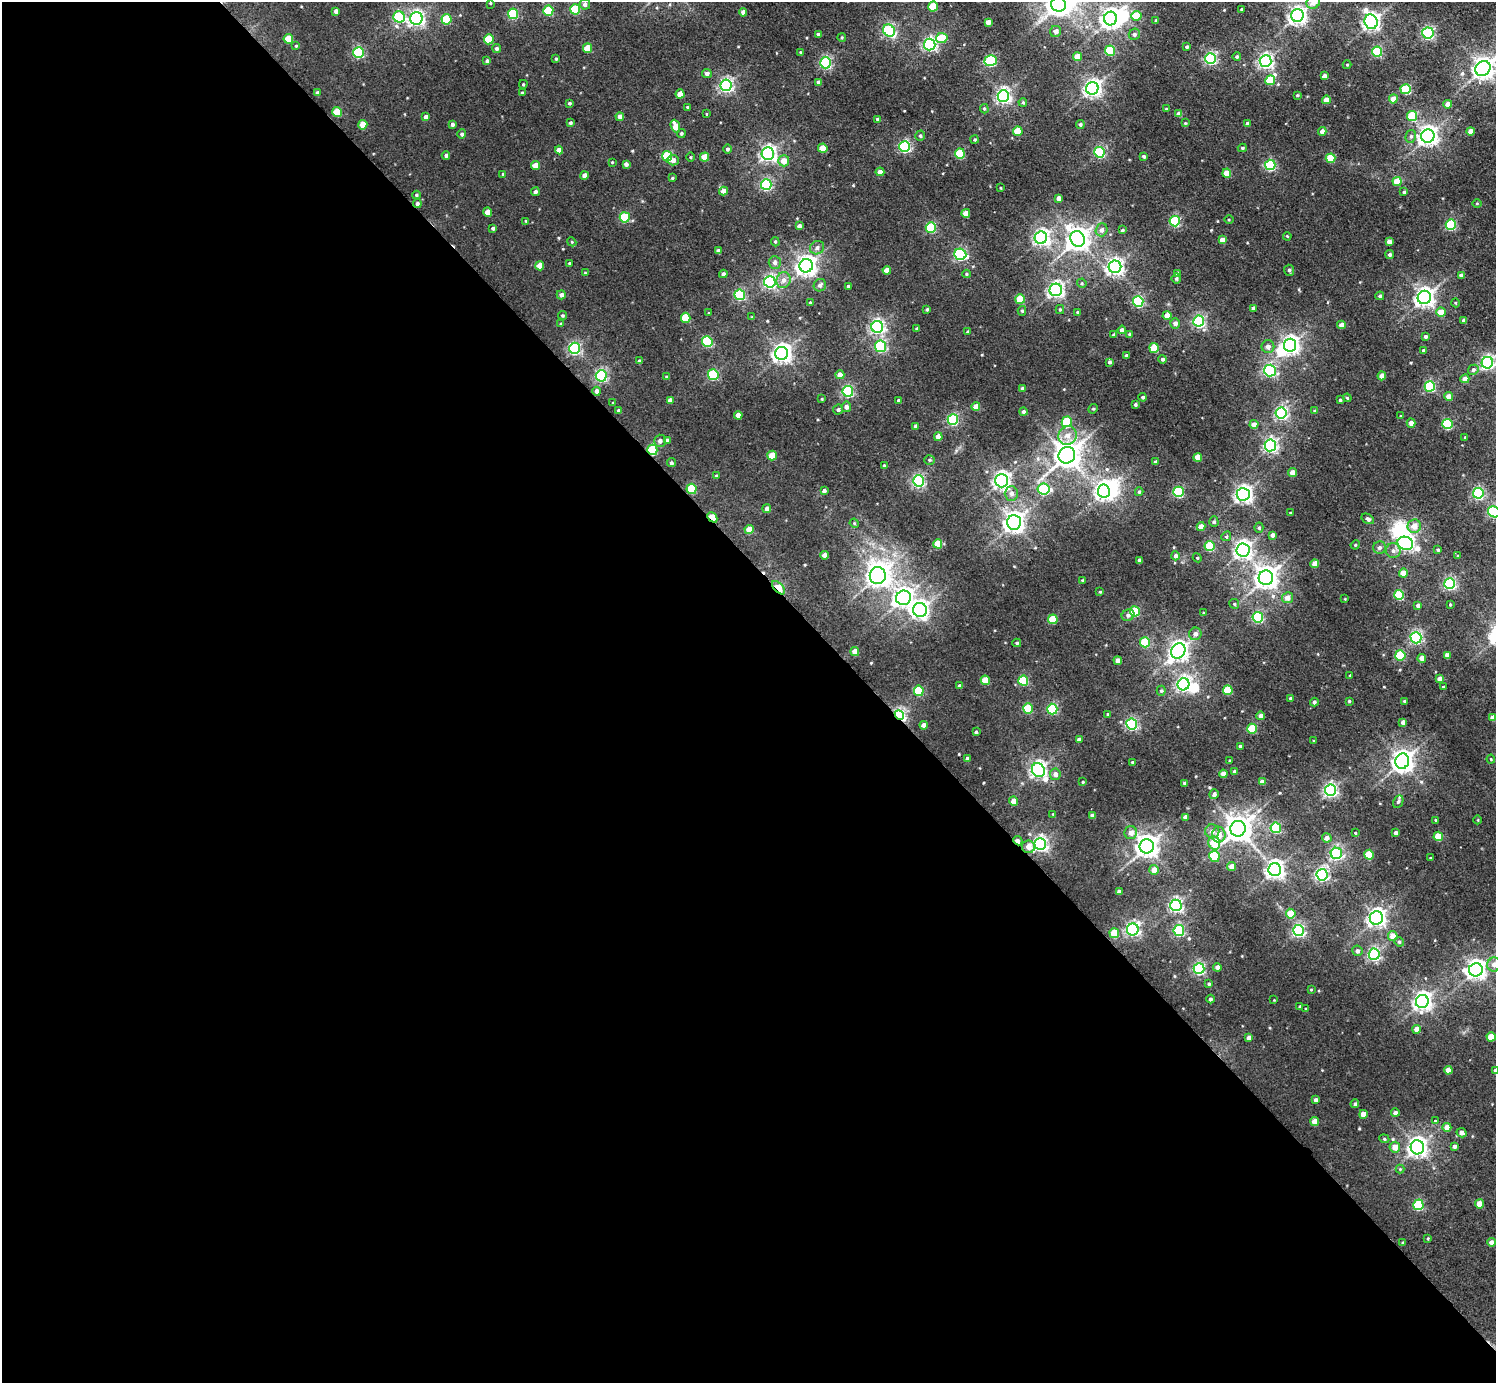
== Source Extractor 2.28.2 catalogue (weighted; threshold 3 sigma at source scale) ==
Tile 9 of 4 x 4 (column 1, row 3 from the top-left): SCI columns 93-1586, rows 1646-3026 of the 6093 x 6084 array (HDU 1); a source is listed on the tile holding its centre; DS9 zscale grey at full resolution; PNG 1498 x 1385 px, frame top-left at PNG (2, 2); each listed source drawn as its Kron ellipse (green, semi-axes under 4 px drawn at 4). Shown black and unused: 58% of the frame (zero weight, under 2 of 3 exposures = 3% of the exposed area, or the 3 px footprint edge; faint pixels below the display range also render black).
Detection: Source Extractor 2.28.2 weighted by HDU 2 'WHT'; one run over the whole footprint, this tile lists its part. Background 0.023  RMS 0.017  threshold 0.0763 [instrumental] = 3 sigma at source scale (4.5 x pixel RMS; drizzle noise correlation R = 1.50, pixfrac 1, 0.05/0.05 arcsec/px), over >= 5 px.
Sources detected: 459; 7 inside a brighter object's white glare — neither listed nor drawn; the other 452 listed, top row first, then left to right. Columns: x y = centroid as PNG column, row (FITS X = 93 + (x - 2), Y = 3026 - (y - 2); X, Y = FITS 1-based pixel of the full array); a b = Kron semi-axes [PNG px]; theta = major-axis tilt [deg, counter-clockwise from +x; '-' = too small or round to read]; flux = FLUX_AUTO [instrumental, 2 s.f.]
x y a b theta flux
1313 2 7 6 - 12
490 3 4 4 - 1.6
585 4 5 5 - 5.9
1058 4 7 7 - 1200
933 6 5 5 - 59
575 9 5 5 - 94
1241 9 3 2 - 1.4
336 11 4 4 - 7.6
548 11 5 5 - 73
743 12 4 4 - 6.9
513 14 5 5 - 120
1136 16 5 5 - 39
1297 16 6 6 - 720
399 17 6 5 - 170
416 18 6 6 - 480
1110 18 7 6 - 950
446 19 5 5 - 80
1156 20 3 3 - 2.1
988 22 4 4 - 11
1371 22 7 6 - 650
889 30 6 5 - 270
1056 31 6 5 - 9
1428 33 5 5 - 260
818 34 4 4 - 2.7
1134 34 6 5 - 4.3
842 37 4 3 - 1.7
942 38 6 5 - 40
288 39 5 5 - 33
489 39 5 5 - 51
930 44 6 5 - 350
296 46 3 3 - 1.3
1187 47 3 3 - 2.5
497 48 4 4 - 3.6
588 48 5 4 - 33
1110 51 5 5 - 100
359 52 5 5 - 180
800 52 3 3 - 1.3
1377 52 5 5 - 130
1077 57 4 4 - 23
1237 57 4 4 - 3
1211 58 5 5 - 270
556 59 3 3 - 1.8
487 61 4 3 - 3
991 61 6 5 - 150
1265 61 6 6 - 450
825 63 5 5 - 240
1347 65 4 4 - 1.3
1483 68 8 7 - 1200
707 73 5 4 - 5.9
1324 76 4 4 - 9
1270 80 5 5 - 52
818 82 4 4 - 4
523 84 4 3 - 1.8
726 85 6 5 - 350
1092 88 6 6 - 630
1406 89 5 5 - 95
522 92 3 3 - 1.5
317 93 4 3 - 4
680 94 4 4 - 19
1297 95 3 3 - 2
1003 96 6 5 - 470
1393 99 4 4 - 18
1326 100 4 4 - 22
1023 102 4 3 - 1.8
569 103 3 3 - 2.5
1448 104 4 4 - 11
688 107 4 3 - 2
984 109 5 4 - 2
1166 109 3 3 - 1.2
337 112 5 5 - 46
706 114 4 2 - 1.2
1179 114 4 4 - 12
1412 116 5 5 - 71
426 117 4 4 - 7
620 117 4 4 - 8.6
877 119 4 3 - 3.6
570 123 4 4 - 2.9
1185 123 3 3 - 1.6
452 124 4 3 - 4.2
1080 124 4 4 - 3.4
1247 124 4 3 - 4.4
363 125 5 4 - 26
675 126 6 4 -72 21
1018 131 5 4 - 41
1322 131 4 4 - 8.9
1470 131 4 4 - 14
681 133 4 4 - 2.5
462 134 4 4 - 3.1
920 136 5 4 - 2.6
1411 136 6 5 - 3.5
1428 136 7 6 - 880
975 140 4 4 - 2.1
905 146 5 5 - 240
823 148 4 4 - 31
1242 148 4 3 - 2.5
727 149 4 4 - 3.4
559 150 4 4 - 13
1099 152 5 5 - 190
960 153 5 5 - 82
768 154 6 6 - 510
446 155 4 4 - 3.7
667 156 5 5 - 87
691 157 4 3 - 1.4
705 157 4 4 - 26
1144 157 3 3 - 2.4
1331 158 5 4 - 55
673 160 6 5 - 7.8
784 161 5 5 - 19
612 162 3 3 - 1.3
626 164 4 4 - 5.3
1270 165 5 5 - 160
535 166 4 4 - 19
880 172 4 4 - 7.7
1227 173 4 4 - 30
503 174 4 3 - 1.4
584 176 4 4 - 11
672 178 3 3 - 1.7
1397 181 4 4 - 25
766 185 5 5 - 210
1001 188 3 2 - 1.2
723 191 4 4 - 11
535 192 4 4 - 3.7
1404 192 4 4 - 3
416 195 4 3 - 2
1059 198 4 4 - 9.5
1477 203 5 3 - 1.4
417 204 4 4 - 3.8
488 212 4 4 - 15
966 213 4 4 - 17
625 217 5 5 - 95
1229 219 5 3 - 1.5
526 221 4 3 - 1.6
1175 221 5 5 - 140
1451 224 5 5 - 130
799 226 4 4 - 5.6
931 227 5 5 - 110
493 228 4 4 - 3.6
1102 230 6 6 - 7
1122 230 4 3 - 2.5
1287 236 4 3 - 1.4
1041 238 6 6 - 500
1078 239 8 7 - 1200
1222 240 4 4 - 12
572 242 5 3 - 1.8
775 242 4 4 - 2
1389 242 4 4 - 11
817 248 7 6 - 5.5
718 251 4 4 - 5.5
960 254 6 5 - 240
1390 255 4 4 - 4
569 263 3 3 - 1.6
775 263 6 6 - 6.1
540 266 4 4 - 20
806 266 7 6 - 950
1115 267 6 6 - 610
887 270 4 4 - 17
1289 270 5 5 - 3.4
585 273 4 3 - 1.1
1178 273 4 4 - 3.9
723 274 4 4 - 5
966 274 4 4 - 1.9
1461 275 4 4 - 8.6
1176 278 5 5 - 3
783 280 8 7 - 9.2
770 282 6 5 - 310
1082 283 5 4 - 1.8
820 285 6 6 - 5.2
848 286 3 3 - 2.4
1056 290 6 6 - 540
561 295 4 4 - 6.2
740 295 5 5 - 160
1380 296 4 4 - 2.6
1424 297 7 6 - 820
1020 299 5 4 - 47
1138 301 5 5 - 170
810 302 4 3 - 1.6
1456 303 4 3 - 1.3
1253 308 4 3 - 5.2
927 309 3 3 - 2.1
1060 309 4 4 - 1.9
1022 311 5 4 - 2.5
1078 312 4 3 - 2.5
1441 312 5 4 - 19
709 313 3 3 - 1.3
562 315 4 4 - 2.2
1167 315 4 4 - 16
752 317 4 4 - 1.7
686 318 5 5 - 56
1464 320 4 4 - 5.5
1199 321 5 5 - 270
1175 323 5 5 - 7.3
561 324 3 3 - 3.1
1341 325 4 4 - 11
877 327 6 6 - 380
917 329 4 3 - 2.3
1122 330 4 4 - 6.2
968 332 3 3 - 2.2
1113 335 3 3 - 2.2
1130 335 4 3 - 4.3
1425 336 4 4 - 3.3
707 341 5 5 - 130
1290 345 6 6 - 690
880 346 5 5 - 180
1268 346 6 6 - 7.4
574 348 5 5 - 270
1154 348 5 5 - 59
1423 351 4 3 - 3.9
782 353 6 6 - 820
1126 356 4 3 - 4.5
1163 359 4 4 - 3.5
639 361 4 4 - 3.1
1109 362 4 4 - 3.7
1487 363 6 5 - 400
1473 370 5 4 - 4.2
1270 371 6 6 - 220
713 375 5 5 - 150
840 375 4 4 - 11
601 376 5 5 - 250
1382 376 4 4 - 13
667 377 4 3 - 2.7
1465 379 4 4 - 11
1430 386 5 5 - 150
1022 388 4 4 - 3.2
597 391 4 4 - 7.1
848 391 5 5 - 210
1448 396 4 4 - 13
1143 397 4 4 - 2.7
1347 398 4 3 - 1.7
822 399 4 3 - 1.4
670 400 4 4 - 7.1
899 400 4 3 - 4.3
1340 400 3 3 - 2.6
613 403 4 3 - 1.3
1135 405 3 3 - 2.9
976 406 4 4 - 18
846 407 5 5 - 6.8
1093 409 5 4 - 1.8
838 410 5 5 - 3.1
619 411 4 4 - 4.4
1314 411 4 3 - 1.8
1023 412 4 4 - 4.1
1281 413 5 5 - 310
738 415 4 4 - 14
1401 416 3 3 - 1.6
953 420 5 5 - 180
1067 422 5 5 - 88
1411 423 5 4 - 9.2
1254 424 4 4 - 12
1447 424 5 5 - 120
916 426 4 3 - 5
1068 435 9 9 - 15
938 437 4 4 - 14
1465 437 3 2 - 1.5
667 440 4 4 - 4.8
660 441 6 6 - 5.5
1270 445 6 5 - 380
652 450 5 5 - 110
1067 455 8 8 - 1900
772 456 5 4 - 24
1198 457 4 4 - 22
929 460 5 4 - 2.3
1155 462 3 3 - 3.4
671 463 4 4 - 3.3
884 466 3 3 - 2.1
1293 473 4 4 - 16
716 476 3 3 - 2.4
918 481 5 5 - 300
1002 481 7 6 - 600
691 489 5 5 - 88
1044 489 6 5 - 140
824 491 4 3 - 4.4
1104 491 6 6 - 700
1139 492 4 3 - 2.4
1178 492 5 5 - 150
1011 493 7 6 - 8.1
1478 493 5 5 - 220
1243 494 6 6 - 640
767 509 4 4 - 7.5
1494 512 6 5 - 200
1290 513 3 2 - 1.3
712 517 5 4 - 51
1368 519 7 4 -32 4.1
1014 522 7 7 - 990
1214 522 5 4 - 2.7
854 523 5 4 - 1.7
1201 526 4 4 - 14
1414 526 7 6 - 17
1259 528 5 4 - 2.6
749 529 4 4 - 20
1272 535 4 4 - 6.3
1226 536 5 4 - 2.4
1405 543 8 6 -17 510
938 544 4 4 - 32
1355 545 5 3 - 1.5
1209 546 5 5 - 76
1379 548 6 6 - 5.1
1243 550 6 6 - 680
1438 550 4 3 - 2.2
1393 551 7 7 - 6.5
825 555 4 4 - 11
1175 556 4 4 - 4.8
1458 556 4 3 - 1.6
1197 558 4 4 - 1.7
1139 560 4 4 - 5.9
1315 564 4 4 - 20
1403 573 4 4 - 21
878 576 8 8 - 1300
1266 578 7 7 - 1300
1082 580 3 3 - 1.6
1450 584 5 5 - 270
778 588 8 4 -45 81
1100 592 3 3 - 1.4
1399 595 5 5 - 97
904 598 7 7 - 760
1287 598 5 5 - 12
1345 599 3 2 - 1.1
1234 604 5 4 - 2.2
1450 604 3 3 - 1.5
1418 605 4 4 - 5.4
920 610 7 7 - 600
1135 611 5 5 - 100
1203 613 4 3 - 1.9
1128 615 6 5 - 4.7
1258 617 5 5 - 170
1053 619 5 4 - 50
1195 634 6 6 - 7.3
1416 638 5 5 - 280
1145 642 5 5 - 68
1017 643 4 3 - 2.2
1178 651 8 6 55 870
855 652 4 4 - 20
1400 655 5 5 - 93
1447 655 4 4 - 10
1422 658 4 4 - 13
1118 661 4 4 - 12
1350 675 4 2 - 1.2
1440 679 4 4 - 10
985 680 5 4 - 34
1023 681 5 5 - 90
1183 684 6 6 - 440
960 686 4 4 - 5.5
1444 687 3 3 - 2
1228 690 5 5 - 53
919 691 5 5 - 70
1161 691 5 4 - 2.3
1290 698 3 3 - 2.7
1349 701 3 3 - 1.8
1404 701 3 3 - 2.3
1314 702 4 4 - 3.3
1028 709 5 5 - 80
1052 709 5 5 - 140
1108 714 3 3 - 2
899 715 5 4 - 320
1261 716 4 4 - 9.8
1492 718 4 4 - 8.2
1403 722 4 4 - 7.5
1132 724 5 5 - 230
924 725 4 4 - 8.3
1252 729 5 5 - 61
976 732 3 3 - 2.4
1079 739 4 3 - 5.2
1314 741 3 3 - 1.6
1240 746 4 3 - 3.1
967 758 3 3 - 3.4
1491 759 4 4 - 1.6
1230 761 3 3 - 1.7
1402 761 8 7 - 1100
1132 762 4 3 - 1.8
1038 770 7 6 - 560
1235 772 4 3 - 5.8
1055 774 6 5 - 8.8
1223 774 4 4 - 11
1083 782 3 3 - 1.5
1262 782 4 4 - 9.7
1185 783 3 3 - 4.1
1330 790 5 5 - 370
1214 794 5 4 - 5
1013 801 4 4 - 12
1398 802 6 4 65 3.8
1053 814 3 3 - 1.4
1092 816 4 4 - 6.7
1185 817 4 4 - 7.5
1436 820 3 3 - 1.6
1478 820 4 3 - 1.2
1276 828 5 5 - 140
1238 829 8 7 - 1800
1212 831 7 7 - 7.7
1131 833 6 6 - 10
1355 833 3 3 - 1.3
1396 833 4 4 - 6.1
1219 835 8 7 - 15
1438 836 5 4 - 43
1327 838 4 4 - 8.1
1018 841 5 3 - 9.7
1214 843 7 5 -67 40
1040 844 6 6 - 470
1147 846 7 7 - 1300
1028 847 6 6 - 13
1336 853 5 5 - 260
1369 855 5 4 - 57
1214 856 5 5 - 75
1430 858 4 2 - 1.1
1232 866 4 4 - 14
1154 870 5 4 - 15
1275 870 6 6 - 710
1322 875 6 5 - 330
1119 892 4 4 - 7
1176 905 6 5 - 380
1291 914 5 4 - 35
1376 918 7 6 - 650
1133 929 6 6 - 360
1179 930 5 5 - 180
1298 931 5 5 - 310
1114 933 5 5 - 45
1393 936 5 4 - 17
1399 942 5 4 - 2.2
1357 951 5 5 - 5.4
1374 954 5 5 - 270
1494 965 7 6 - 9.6
1217 967 4 4 - 5.8
1199 969 5 5 - 240
1476 970 7 6 - 820
1209 984 3 3 - 2.2
1311 990 3 3 - 1.4
1210 999 4 4 - 3.2
1274 1000 2 2 - 0.88
1422 1002 6 6 - 720
1300 1006 4 2 - 1.1
1306 1009 4 3 - 1.3
1416 1029 4 4 - 13
1491 1037 4 4 - 31
1249 1038 4 4 - 8.8
1448 1070 4 4 - 16
1495 1071 4 4 - 8.2
1316 1100 4 4 - 5.4
1355 1104 4 4 - 2.9
1395 1113 4 4 - 6.3
1363 1114 4 4 - 17
1435 1121 4 3 - 1.4
1315 1122 4 4 - 22
1447 1127 4 4 - 17
1461 1133 5 4 - 9.3
1384 1139 5 4 - 2.1
1454 1146 4 4 - 4.4
1395 1147 5 5 - 17
1417 1147 7 6 - 860
1400 1169 4 4 - 1.8
1479 1204 4 4 - 21
1418 1205 5 5 - 120
1428 1238 4 3 - 1.5
1491 1242 4 4 - 7.2
1403 1243 4 3 - 1.6
Overlapping masked pixels (flux is a lower limit): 6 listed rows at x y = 417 204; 652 450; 712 517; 778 588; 899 715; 1018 841
Isophote crosses this tile's border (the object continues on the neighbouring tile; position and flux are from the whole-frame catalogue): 6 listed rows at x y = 1313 2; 1058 4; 1483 68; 1494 512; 1494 965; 1495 1071